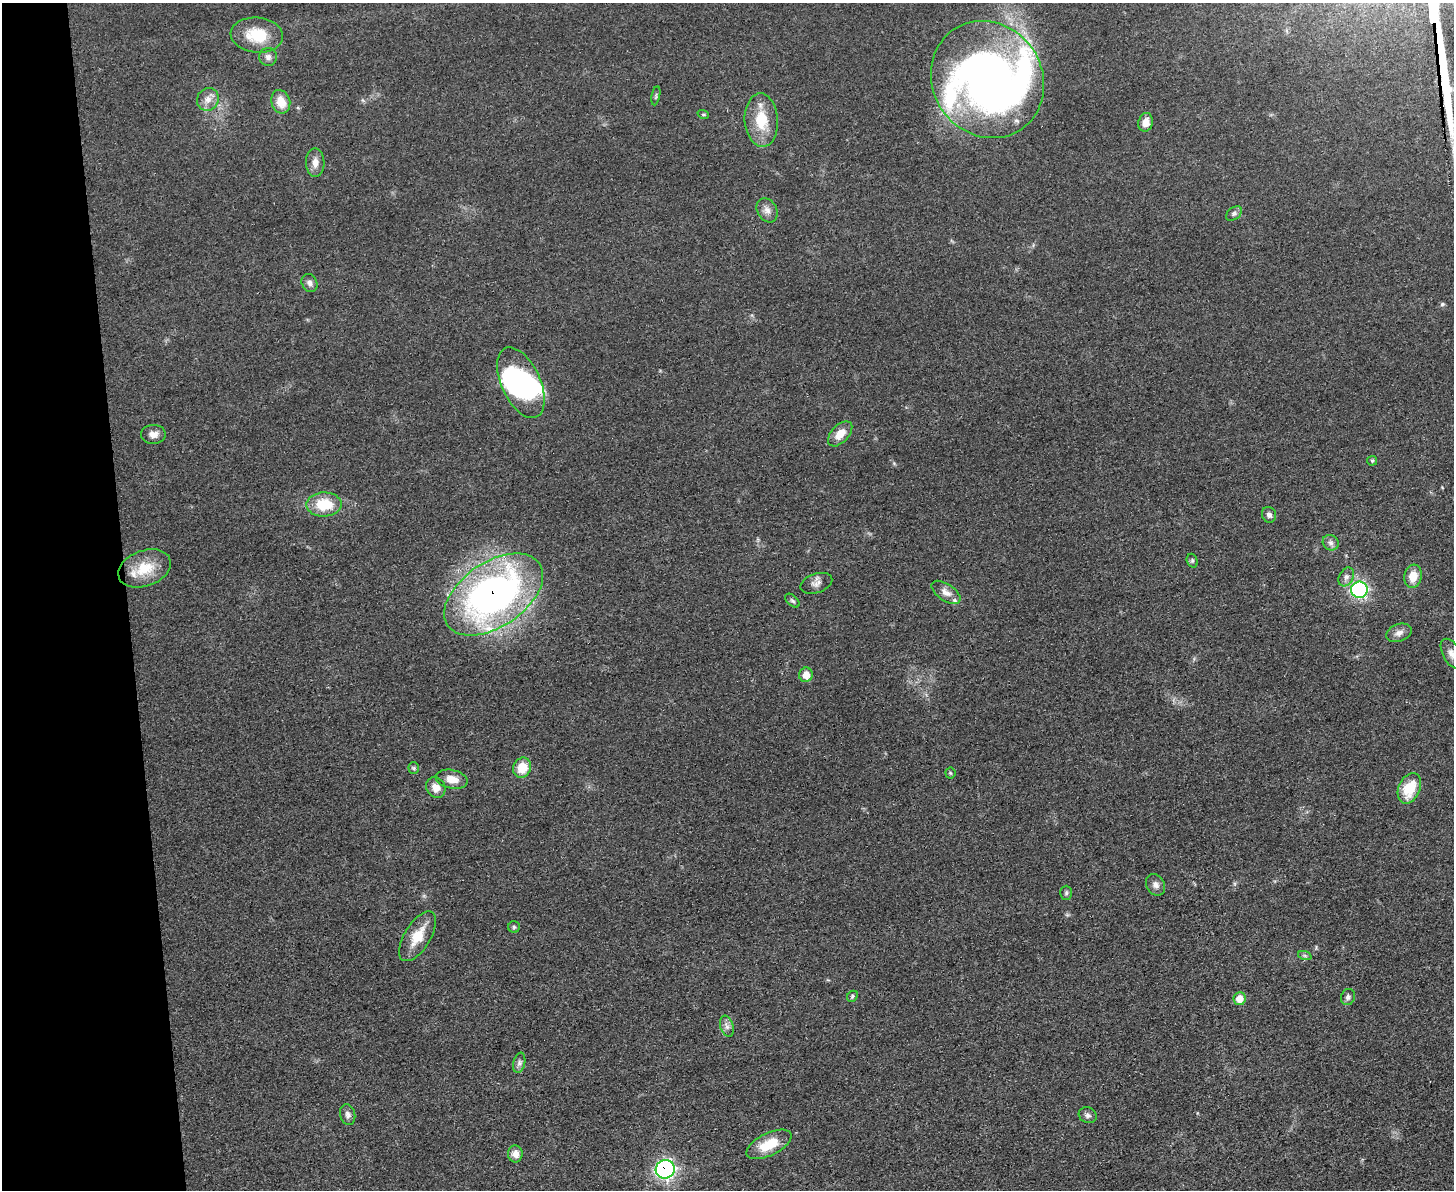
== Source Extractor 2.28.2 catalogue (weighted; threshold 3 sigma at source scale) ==
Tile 4 of 3 x 4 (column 1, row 2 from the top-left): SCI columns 139-1590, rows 2384-3571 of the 4750 x 4766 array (HDU 1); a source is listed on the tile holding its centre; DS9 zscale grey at full resolution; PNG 1456 x 1192 px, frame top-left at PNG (2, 3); each listed source drawn as its Kron ellipse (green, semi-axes under 4 px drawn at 4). Shown black and unused: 9% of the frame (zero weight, under 3 of 5 exposures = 1% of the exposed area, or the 3 px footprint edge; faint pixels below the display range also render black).
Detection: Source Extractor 2.28.2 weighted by HDU 2 'WHT'; one run over the whole footprint, this tile lists its part. Background 0.0467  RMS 0.0056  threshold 0.025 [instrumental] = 3 sigma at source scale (4.5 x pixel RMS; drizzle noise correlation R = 1.50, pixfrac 1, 0.05/0.05 arcsec/px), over >= 5 px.
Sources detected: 59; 3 inside a brighter object's white glare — neither listed nor drawn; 3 inside a brighter listed object's ellipse — not listed separately; the other 53 listed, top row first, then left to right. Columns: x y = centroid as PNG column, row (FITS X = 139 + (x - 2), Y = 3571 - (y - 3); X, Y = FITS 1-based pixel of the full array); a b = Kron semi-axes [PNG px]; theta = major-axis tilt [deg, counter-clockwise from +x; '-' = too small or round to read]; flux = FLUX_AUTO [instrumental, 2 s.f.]
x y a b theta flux
257 35 26 17 -5 19
268 57 9 9 - 2.7
987 80 60 54 -56 380
656 96 10 3 80 0.84
208 99 12 10 59 4.7
281 102 12 9 -73 8.9
703 114 6 4 -18 0.76
761 120 27 16 -86 18
1146 122 9 7 74 4.5
315 163 14 9 -88 4.5
767 210 13 9 -60 3.5
1234 213 9 6 38 1.5
309 283 9 7 -62 2.4
521 383 38 19 -65 56
153 434 12 9 -1 3.8
840 434 15 8 47 7.1
1372 461 5 5 - 0.79
324 504 17 12 2 18
1269 515 8 7 - 2.1
1331 543 8 7 - 2
1192 561 7 5 -72 1.1
144 568 27 18 20 16
1413 576 11 8 81 8.6
1346 577 10 7 61 2.4
816 583 16 9 18 3.5
1359 590 8 8 - 100
946 592 16 8 -34 4.1
494 594 55 32 34 260
792 601 8 5 -44 1.1
1399 633 13 8 20 3.3
1452 654 16 9 -61 4
806 675 7 7 - 6.3
414 768 6 5 - 0.96
522 768 10 9 - 11
950 773 5 5 - 0.75
452 779 16 9 -12 6.7
436 787 11 9 -58 5
1409 788 16 10 66 17
1156 885 11 9 -57 3
1066 893 7 5 89 1.1
514 927 6 6 - 1
418 936 28 13 58 13
1305 956 7 4 -19 1.1
852 996 6 5 - 1
1348 997 8 7 - 1.6
1239 999 6 6 - 7.4
727 1026 11 6 -73 2.6
519 1063 10 6 77 2.1
348 1115 11 7 -76 2.2
1088 1115 9 7 -28 1.9
769 1144 24 11 26 16
515 1154 8 7 - 4.4
665 1169 9 9 - 140
Overlapping masked pixels (flux is a lower limit): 2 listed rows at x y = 494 594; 665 1169
Isophote crosses this tile's border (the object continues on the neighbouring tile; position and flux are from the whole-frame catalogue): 1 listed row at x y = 1452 654